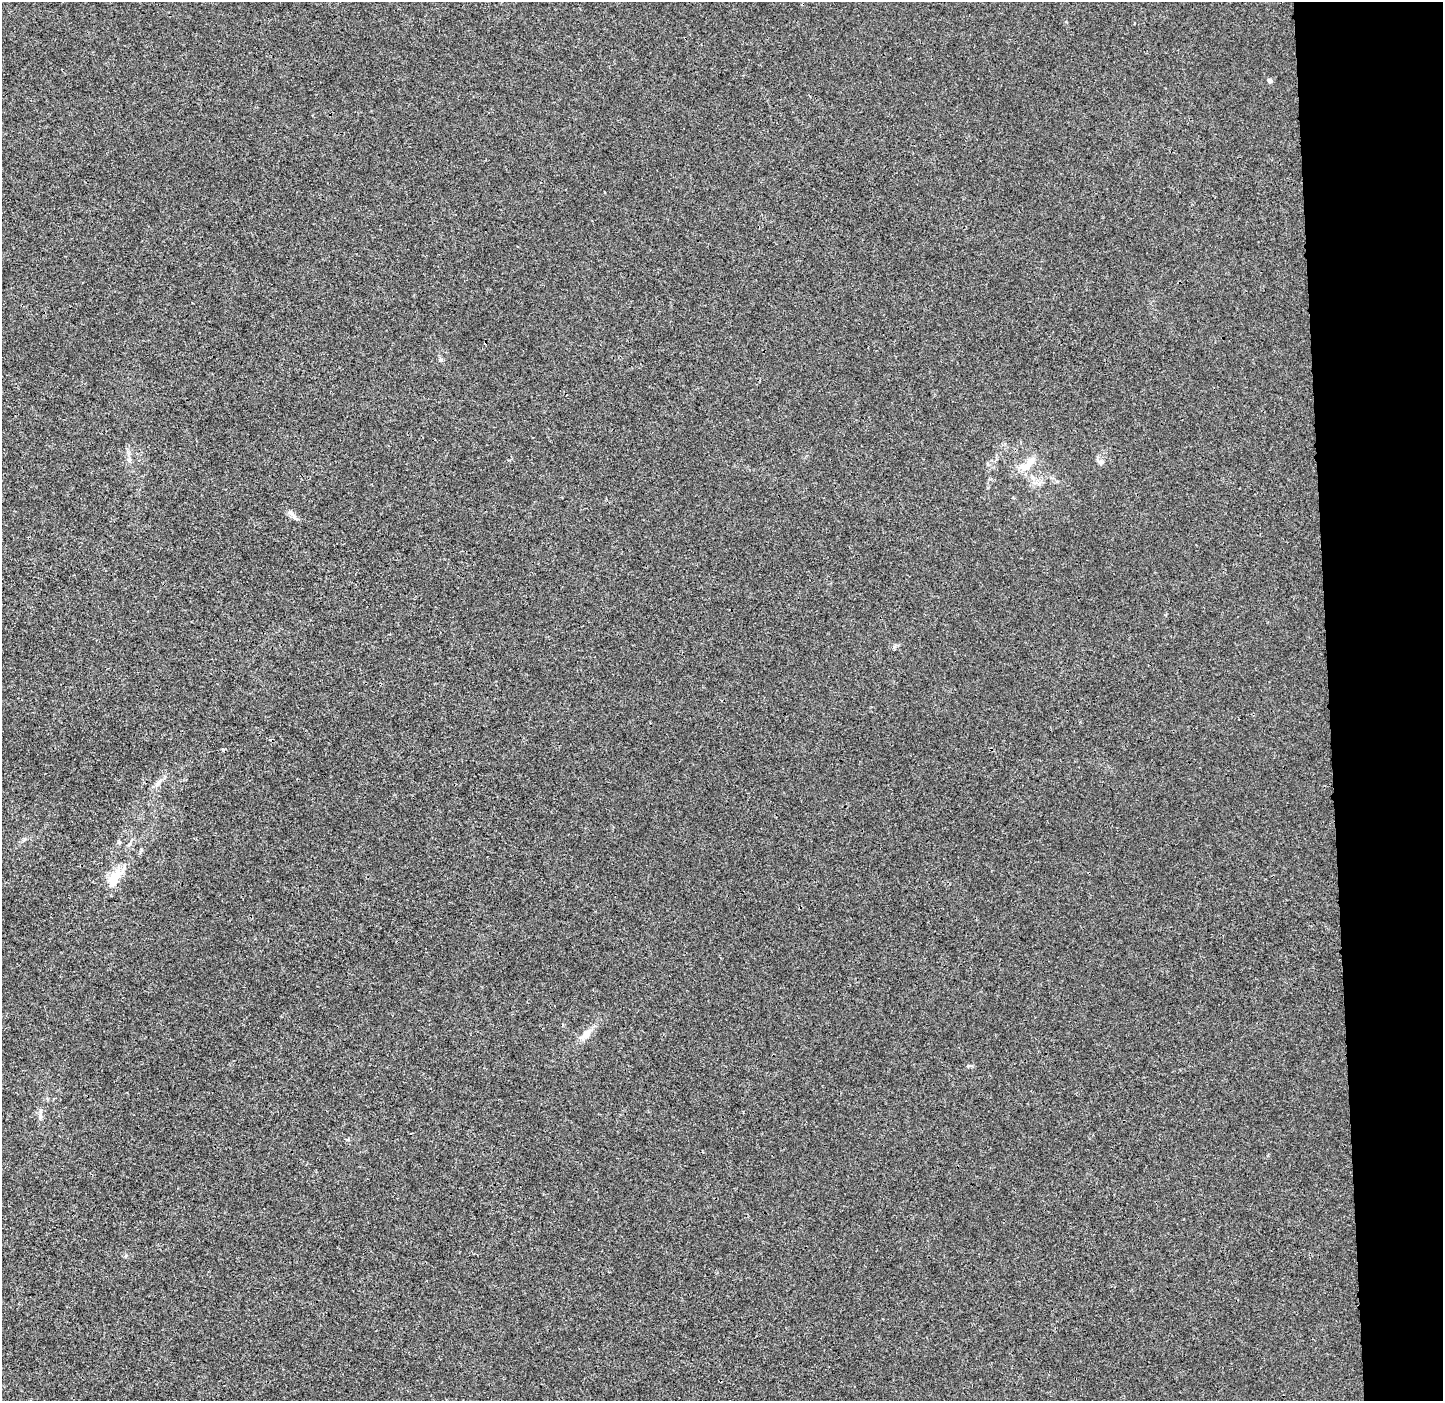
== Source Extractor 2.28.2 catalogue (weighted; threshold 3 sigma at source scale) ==
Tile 6 of 3 x 3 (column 3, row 2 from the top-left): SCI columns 2954-4394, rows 1409-2807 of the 4465 x 4207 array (HDU 1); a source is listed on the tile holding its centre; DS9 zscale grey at full resolution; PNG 1445 x 1403 px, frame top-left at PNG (2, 2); no overlay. Shown black and unused: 8% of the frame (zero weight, under 3 of 4 exposures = <1% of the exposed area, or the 3 px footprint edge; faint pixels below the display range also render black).
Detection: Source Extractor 2.28.2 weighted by HDU 2 'WHT'; one run over the whole footprint, this tile lists its part. Background 6.43e-04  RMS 0.0028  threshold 0.0126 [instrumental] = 3 sigma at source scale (4.5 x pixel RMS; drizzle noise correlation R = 1.50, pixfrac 1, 0.0396/0.0396 arcsec/px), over >= 5 px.
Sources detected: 11; all 11 listed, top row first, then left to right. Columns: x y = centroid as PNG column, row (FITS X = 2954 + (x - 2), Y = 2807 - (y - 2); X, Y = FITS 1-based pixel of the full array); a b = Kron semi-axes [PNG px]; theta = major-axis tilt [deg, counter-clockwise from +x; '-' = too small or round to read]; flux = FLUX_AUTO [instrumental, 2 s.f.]
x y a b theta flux
1270 81 4 4 - 1.4
441 360 6 5 - 0.48
129 460 7 6 - 0.84
1029 463 25 9 54 4
1100 463 7 6 - 0.72
294 517 12 6 -49 1.2
159 782 14 4 53 1.3
114 878 21 10 63 7.1
586 1034 14 10 48 2.5
40 1117 9 4 -81 0.78
348 1139 5 3 - 0.34
Unlisted compact peaks at least as high as the median listed source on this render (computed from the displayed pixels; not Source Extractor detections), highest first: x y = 968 1066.